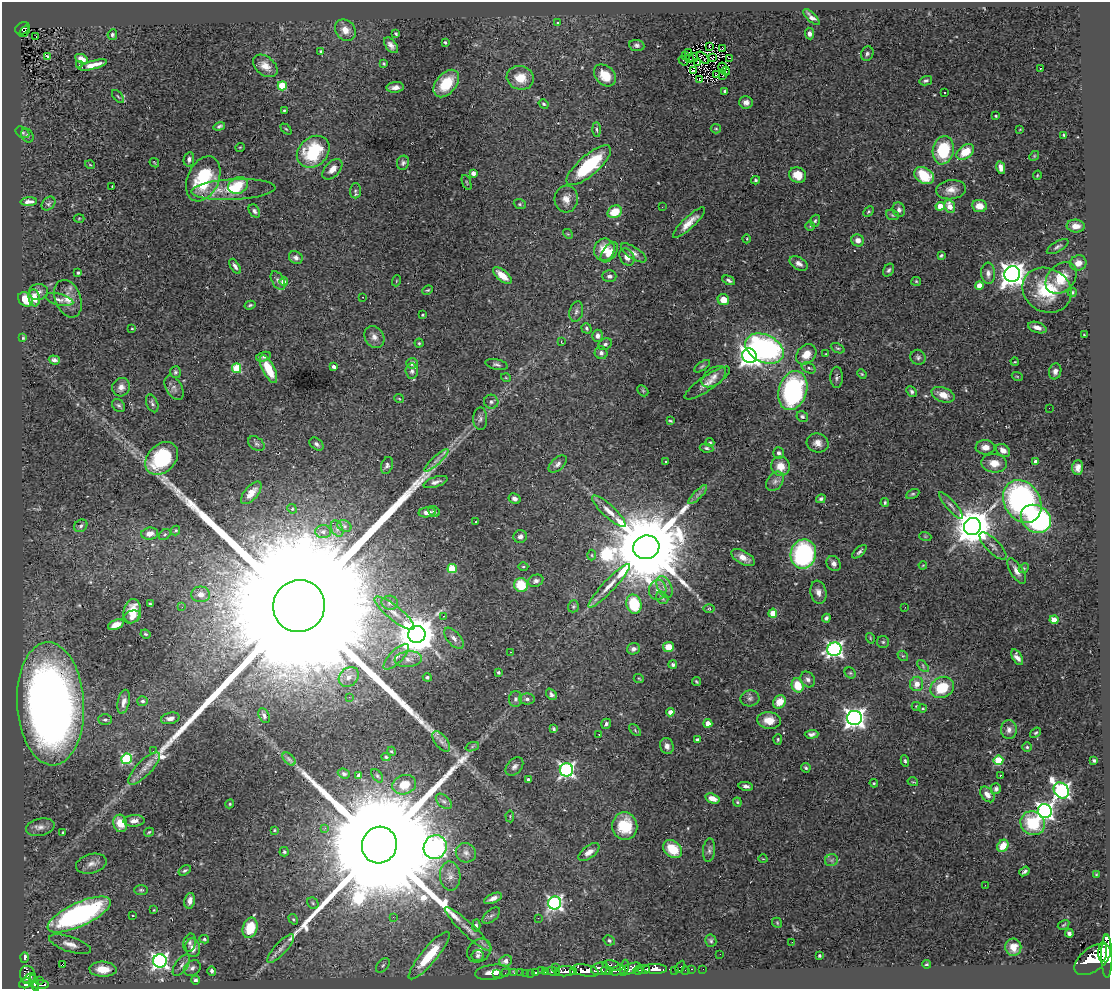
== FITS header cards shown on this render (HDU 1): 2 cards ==
NAXIS1  =                 1108
NAXIS2  =                  987

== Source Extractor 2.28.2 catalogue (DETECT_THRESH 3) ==
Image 1108 x 987 px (HDU 1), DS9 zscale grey, 1 PNG px = 1 image px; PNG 1112 x 991 px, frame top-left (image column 1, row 987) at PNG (2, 2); each listed source drawn as its Kron ellipse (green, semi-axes under 4 px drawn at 4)
Background 0.637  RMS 0.036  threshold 0.109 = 3 sigma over >= 5 px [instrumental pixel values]
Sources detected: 463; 2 with non-positive FLUX_AUTO (blend fragments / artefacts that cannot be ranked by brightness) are neither listed nor drawn; the other 461 listed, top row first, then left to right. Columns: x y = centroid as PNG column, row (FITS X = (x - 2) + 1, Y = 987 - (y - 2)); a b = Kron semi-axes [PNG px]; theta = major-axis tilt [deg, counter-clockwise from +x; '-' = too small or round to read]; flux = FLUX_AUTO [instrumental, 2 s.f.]
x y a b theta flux
811 17 10 4 -43 11
557 22 3 3 - 11
22 28 7 5 32 85
345 30 11 9 -48 23
24 31 6 2 51 27
396 34 3 3 - 3.1
809 34 6 4 -84 9.3
112 35 5 4 - 4.6
36 36 3 2 - 6
445 42 3 3 - 2.8
391 45 9 5 -52 11
637 45 8 5 -7 6.3
709 47 4 2 - 1.9
723 48 2 2 - 3.7
321 51 4 3 - 3.7
688 52 3 2 - 2.9
867 54 7 6 - 5.7
47 56 3 2 - 3.4
686 56 2 2 - 2
694 58 5 2 - 3.1
703 58 7 2 -43 3
713 58 3 2 - 2.1
729 58 3 2 - 4.3
82 59 7 4 -25 16
689 59 3 2 - 3.4
683 61 5 2 - 6.3
384 63 4 3 - 2.6
698 63 2 2 - 2.1
79 65 3 2 - 7
93 65 14 4 15 23
265 66 14 9 -39 24
723 67 4 2 - 1.1
1040 68 3 3 - 52
694 71 3 2 - 3.5
726 71 4 2 - 3.2
605 75 12 9 -43 46
717 75 3 2 - 1.2
723 76 2 2 - 1.8
520 78 14 11 -14 39
699 80 4 3 - 8.4
926 81 6 4 13 4.7
446 83 16 10 50 70
282 86 5 4 - 120
395 87 9 5 5 13
725 91 3 3 - 6.2
945 93 3 2 - 2.6
118 96 8 2 -50 2.9
746 102 7 6 - 12
544 104 5 4 - 4.5
284 110 3 3 - 2.7
996 116 3 3 - 2.7
219 126 6 3 18 4.6
286 129 6 4 -44 3
596 129 7 3 -88 4.4
716 129 5 4 - 3.4
1020 129 3 2 - 1.5
22 132 7 5 -30 4.2
27 135 7 6 - 5.2
1064 135 3 2 - 2.7
240 147 5 3 - 2
943 150 14 10 80 130
313 152 18 14 42 150
965 152 10 6 38 58
1034 156 5 4 - 2.8
189 159 7 5 79 7.4
154 163 5 3 - 2.1
403 163 7 6 - 6.3
90 165 5 3 - 2
589 165 28 10 41 170
1001 168 6 4 -78 12
332 169 12 7 46 18
473 173 4 4 - 18
798 175 9 7 -32 33
1037 175 4 3 - 2.2
924 176 10 7 -30 82
203 179 24 15 65 140
756 180 4 3 - 3.4
467 182 8 2 -69 2.1
238 185 10 8 24 72
112 187 3 2 - 1.5
233 189 42 10 3 87
951 190 15 9 6 23
355 191 7 5 87 5.3
566 199 13 11 85 23
29 202 8 4 3 11
48 204 8 5 46 5.7
520 204 6 5 - 4.3
940 206 5 4 - 44
950 206 6 5 - 33
979 206 7 6 - 26
662 207 3 2 - 5.1
899 210 7 6 - 8.2
254 211 7 5 -56 6.4
615 212 7 6 - 55
868 212 6 4 45 3.2
892 215 6 5 - 3.8
79 218 5 3 - 2.3
815 221 6 4 71 4.3
689 223 21 6 43 28
810 226 5 4 - 2.7
1076 226 9 6 -3 21
568 234 5 4 - 2.9
747 239 4 3 - 1.9
858 240 6 6 - 15
1058 247 12 5 30 7.2
604 250 11 10 - 39
609 252 11 6 52 20
634 253 15 6 -33 12
941 256 4 3 - 3.7
627 257 9 7 -60 15
296 258 7 6 - 11
799 263 10 6 -32 12
1078 263 8 7 - 23
235 266 8 4 -58 8.8
889 270 7 5 57 5.5
78 273 3 3 - 5.1
988 273 10 7 -87 13
1012 274 8 7 - 2600
502 276 11 5 -40 41
609 276 7 5 1 7
1061 278 18 13 45 66
729 280 7 4 -25 6.1
278 281 10 6 -60 8.4
396 281 5 3 - 2
916 281 5 4 - 2.8
284 282 4 4 - 31
979 285 4 4 - 37
428 290 6 3 26 3
1047 290 25 21 -28 140
38 292 9 8 - 11
1072 292 4 4 - 5.4
363 297 2 2 - 1.3
34 298 8 5 -81 28
25 299 8 6 -42 44
59 299 14 5 -14 10
68 299 19 13 -69 31
723 300 6 5 - 30
250 305 5 3 - 3.2
576 311 10 6 77 7.7
423 315 3 2 - 2.5
1037 327 9 5 -18 17
132 328 3 3 - 2.2
586 328 5 4 - 4.2
1084 335 3 2 - 2.1
597 336 6 5 - 9.8
374 337 11 9 -57 15
23 338 4 4 - 2.8
561 342 3 2 - 1.8
419 343 4 4 - 3
605 344 7 5 29 5.9
838 348 7 4 -25 4.2
765 349 20 13 -26 550
601 353 6 6 - 7.6
806 354 11 8 46 32
826 354 3 2 - 1.4
750 356 7 7 - 1500
263 357 7 4 17 7.3
918 357 8 7 - 6.8
54 360 5 4 - 7.2
1015 362 4 3 - 1.6
412 363 6 5 - 11
497 364 11 5 -12 6.6
702 366 9 4 33 4.3
334 367 4 3 - 9.9
237 368 5 4 - 130
809 368 7 5 -27 5.5
268 369 15 6 -63 59
412 371 7 6 - 7.7
1055 371 8 6 75 10
175 372 6 5 - 4.8
862 374 5 4 - 2.8
1017 376 5 3 - 2.3
714 377 14 8 36 17
837 377 10 6 -90 6.9
506 378 5 3 - 2
707 383 27 7 34 23
121 387 9 8 - 14
174 388 13 8 -59 11
643 391 6 4 -44 3.6
793 391 20 14 73 370
912 392 6 4 -48 5.2
943 395 12 7 -21 29
399 398 5 3 - 2
491 402 7 7 - 6.8
152 403 9 5 -66 6.8
119 405 7 5 -43 5.1
1049 408 2 2 - 2
802 417 6 5 - 5.7
480 419 11 7 -89 8.8
670 421 4 2 - 2.8
710 442 4 4 - 3.3
818 443 11 9 -15 17
256 444 9 6 -38 6.4
316 444 8 5 -40 6.7
985 447 9 7 -1 19
706 448 7 4 -9 5
1003 450 8 5 -37 20
778 453 6 5 - 7.1
162 458 18 14 45 180
436 460 16 4 43 12
666 461 3 3 - 7.7
1036 461 4 3 - 12
994 463 13 9 -6 30
558 464 11 6 42 8.7
387 465 9 5 72 6.9
780 466 10 9 - 33
1078 467 7 5 87 13
775 481 11 7 51 11
435 482 12 5 18 10
251 493 14 6 49 24
913 494 7 4 26 4.1
698 495 12 4 45 8.8
514 499 6 5 - 8
821 499 5 4 - 5.3
1022 501 23 18 -59 580
885 502 4 3 - 3.1
951 505 17 5 -49 9.6
292 509 5 4 - 2.8
434 511 6 5 - 6.7
609 511 22 6 -43 24
427 512 8 5 6 14
1036 519 16 13 -35 370
476 521 3 2 - 1.9
81 526 7 5 38 6
344 526 7 5 -24 6.6
972 526 9 8 - 7400
337 529 8 5 -64 8.6
176 530 5 4 - 3.2
323 532 8 6 2 11
150 534 8 6 8 21
165 535 6 4 35 4.2
520 536 6 6 - 9.6
925 536 6 4 -18 2.8
993 546 18 6 -46 14
646 547 13 11 17 52000
859 552 9 4 42 6.1
803 554 15 13 78 380
592 555 5 3 - 2.5
743 557 13 6 -29 22
834 564 8 6 -54 10
923 565 4 3 - 2.1
523 566 5 3 - 2.6
1024 568 5 4 - 3.2
452 569 5 4 - 110
1017 571 14 6 -57 17
536 581 8 6 21 9.4
521 585 7 6 - 74
609 586 29 6 47 32
664 587 12 7 -64 14
658 590 10 8 78 15
818 592 11 8 -79 15
201 594 9 8 - 18
662 598 7 5 -48 5.6
390 603 8 7 - 8.6
150 604 3 2 - 2.8
634 604 10 7 -76 110
299 606 26 25 - 430000
573 606 6 5 - 4.4
182 607 2 2 - 1.3
905 607 3 2 - 4.8
709 609 6 4 -1 2.9
132 611 12 8 78 39
394 613 25 7 -39 30
773 613 4 4 - 52
444 616 3 2 - 8.5
132 617 9 6 18 11
826 618 4 3 - 6
1054 620 4 4 - 57
116 625 8 4 21 20
145 634 5 3 - 3.2
417 634 9 8 - 6900
454 638 12 6 -49 13
870 638 5 3 - 2.2
883 642 6 6 - 4.2
668 647 5 5 - 37
633 649 6 5 - 9.6
834 649 7 6 - 800
510 652 3 2 - 1.4
903 656 6 4 -41 3
396 657 17 6 45 15
1017 657 9 4 -58 13
408 659 13 8 6 16
673 664 4 4 - 5.4
923 666 7 4 -48 4.3
498 672 3 3 - 3.4
850 673 6 5 - 3.9
349 677 11 9 46 18
427 677 4 4 - 4.5
639 679 5 3 - 2.3
808 679 8 6 -54 9.2
696 682 4 3 - 3.2
917 684 7 6 - 24
798 685 7 6 - 56
942 687 12 10 29 90
551 694 6 4 -49 6.2
349 697 3 2 - 2.3
750 698 9 8 - 9
515 699 8 6 88 7.6
527 699 8 5 0 6.9
142 701 5 5 - 6.6
124 702 12 6 78 14
779 702 7 6 - 30
50 704 62 33 -87 2000
916 706 4 3 - 2.7
923 708 4 3 - 2.9
670 712 4 4 - 22
264 716 8 5 -64 6.2
170 718 9 5 14 13
854 718 7 7 - 1500
105 719 7 5 -1 6.2
769 720 12 8 -6 30
708 723 4 4 - 37
606 724 5 4 - 5.6
554 729 4 3 - 4.1
635 730 7 4 -48 3.7
1009 730 9 8 - 12
1036 733 6 4 37 3.9
599 734 2 2 - 2
812 734 7 4 4 7.6
778 739 5 4 - 2.7
697 740 3 3 - 12
441 741 12 6 -52 13
667 746 8 6 -73 12
472 747 7 4 20 5
1027 747 4 4 - 3.7
153 751 3 2 - 2
391 751 4 4 - 2.8
386 757 4 4 - 3.5
126 759 5 5 - 230
289 759 8 4 -45 5.2
998 760 5 5 - 140
1094 760 4 3 - 4.8
905 761 6 4 -79 3.8
514 766 10 7 47 10
144 768 21 7 46 26
806 768 5 4 - 3.8
566 770 6 6 - 630
344 774 6 4 -20 5.3
359 775 4 4 - 17
1000 775 3 3 - 45
377 776 7 4 -52 4.6
528 780 4 3 - 5.7
913 782 5 3 - 2.2
874 783 4 4 - 2.3
404 785 12 9 17 49
746 786 7 4 -10 7.3
996 789 5 5 - 6
1061 790 8 7 - 910
987 794 9 6 -51 15
712 798 7 4 -18 22
444 801 9 5 -43 7.1
737 802 4 4 - 2.9
230 804 5 4 - 2.8
1045 811 7 6 - 920
510 816 6 2 -85 1.8
134 821 10 6 3 13
120 823 9 7 -76 42
1033 823 12 11 - 120
625 826 14 12 -84 87
40 827 14 8 14 15
325 828 4 4 - 5.3
274 830 3 3 - 2.2
63 832 3 3 - 2.6
149 832 5 4 - 2.9
379 845 18 17 - 200000
1003 846 6 5 - 36
435 847 12 11 - 1600
673 849 10 8 -41 62
709 850 12 6 86 8.9
284 852 5 4 - 4.5
589 852 12 6 38 15
466 853 10 9 - 14
763 859 4 3 - 1.7
831 860 6 6 - 7
91 864 15 9 15 17
185 870 7 4 31 5.1
1024 871 5 3 - 5.5
1096 874 4 3 - 1.8
450 876 14 10 -87 21
985 885 2 2 - 81
141 890 7 5 0 4.4
493 898 10 4 23 13
190 901 8 5 76 12
313 903 6 5 - 4.2
555 903 6 6 - 710
154 910 3 2 - 1.9
79 914 34 12 25 560
491 915 10 5 40 7.6
133 916 3 2 - 2.2
393 917 4 4 - 3.1
538 918 2 2 - 11
293 919 5 3 - 2.9
777 923 5 4 - 2.8
476 925 6 4 87 4.6
1063 925 6 3 31 2.5
250 928 10 7 72 84
468 929 31 6 -43 30
1069 933 4 3 - 5.6
204 939 5 4 - 3.8
609 940 6 5 - 4.9
711 941 6 5 - 4.5
792 942 2 2 - 8.4
190 943 9 6 75 7.4
70 944 22 7 -18 20
1013 947 8 8 - 26
193 948 9 7 -78 18
281 949 18 6 47 16
479 951 13 10 43 19
1103 952 10 3 88 1200
720 954 2 2 - 1.4
478 955 6 5 - 6.1
429 956 30 8 50 110
819 956 3 3 - 5
1107 956 21 5 -89 3800
25 957 5 3 - 21
1093 959 21 11 37 5400
160 961 7 7 - 850
506 961 6 5 - 18
62 964 4 2 - 13
926 964 4 3 - 2.8
181 965 12 6 55 10
383 965 8 5 50 6.6
612 965 9 5 -12 310
680 967 6 3 63 70
192 968 9 7 34 9.8
555 968 3 2 - 36
624 968 8 3 77 430
103 969 13 7 -2 41
600 969 9 6 19 1200
631 969 11 5 22 650
643 969 6 3 1 930
655 969 12 5 -1 1600
692 969 3 2 - 18
703 969 2 2 - 10
585 970 13 6 -11 2600
618 970 8 4 17 420
638 970 4 3 - 410
674 970 3 2 - 17
685 970 2 2 - 9.1
212 971 5 4 - 6.6
541 971 2 2 - 9.6
545 971 3 2 - 110
553 971 7 4 -12 320
565 971 11 5 3 1300
607 971 6 3 -7 370
493 972 17 7 8 34
574 972 4 3 - 400
505 973 2 2 - 5.6
514 973 3 2 - 7.9
521 973 2 2 - 4.7
526 973 2 2 - 8
531 973 2 2 - 7.1
536 973 4 3 - 65
497 974 3 2 - 8.8
28 975 9 7 -70 420
29 978 7 3 34 310
39 980 2 2 - 4.7
195 980 4 4 - 7.7
25 983 7 5 20 500
34 983 8 3 -71 210
40 985 8 3 -1 190
At the frame edge (FLAGS 8, measured only in part): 1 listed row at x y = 1107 956
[2 non-positive-flux detections neither listed nor drawn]